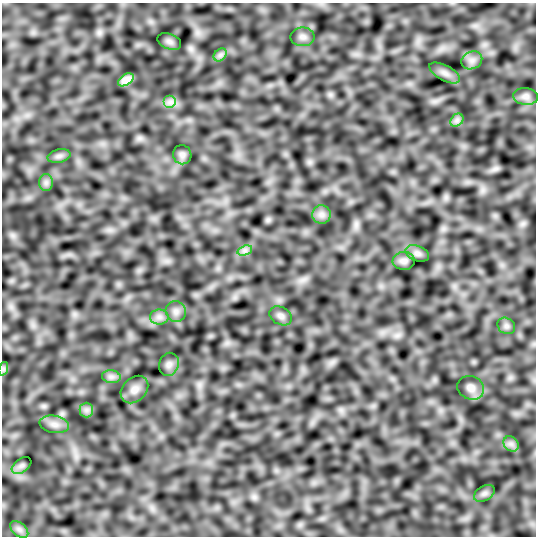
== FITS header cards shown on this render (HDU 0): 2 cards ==
NAXIS1  =                  534
NAXIS2  =                  534

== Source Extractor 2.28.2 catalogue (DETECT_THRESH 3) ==
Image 534 x 534 px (HDU 0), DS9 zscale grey, 1 PNG px = 1 image px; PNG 538 x 538 px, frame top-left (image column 1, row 534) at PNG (2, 3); each listed source drawn as its Kron ellipse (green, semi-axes under 4 px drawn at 4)
Background -0.268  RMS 7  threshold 21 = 3 sigma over >= 5 px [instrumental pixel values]
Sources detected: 31; all 31 listed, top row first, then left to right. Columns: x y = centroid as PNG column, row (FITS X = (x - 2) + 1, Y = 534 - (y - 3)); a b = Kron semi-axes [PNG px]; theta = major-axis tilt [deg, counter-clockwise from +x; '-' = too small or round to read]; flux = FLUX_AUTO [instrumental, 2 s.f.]
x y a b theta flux
303 37 12 9 -1 2300
169 41 12 7 -21 1600
220 55 7 5 45 1400
472 60 11 8 24 2700
445 73 17 7 -28 2900
126 80 9 5 33 2500
526 96 12 8 -5 2200
170 102 6 6 - 1800
457 120 7 5 45 1600
182 155 9 9 - 1700
59 156 11 6 15 1800
46 183 8 7 - 1700
321 214 9 9 - 2300
245 250 8 4 18 1500
417 253 12 7 -21 1900
404 261 11 9 3 2000
176 312 10 10 - 2700
281 316 12 8 -30 2100
159 317 9 7 0 2300
506 326 9 7 -34 1700
169 364 12 9 69 2300
3 369 7 4 72 890
111 377 9 6 -7 1900
471 388 14 11 -25 3500
134 390 15 12 45 3700
86 410 7 7 - 1700
54 424 15 8 -10 3400
511 444 8 6 -44 1900
22 465 11 6 35 1600
484 493 11 7 30 1700
19 529 10 6 -41 2000